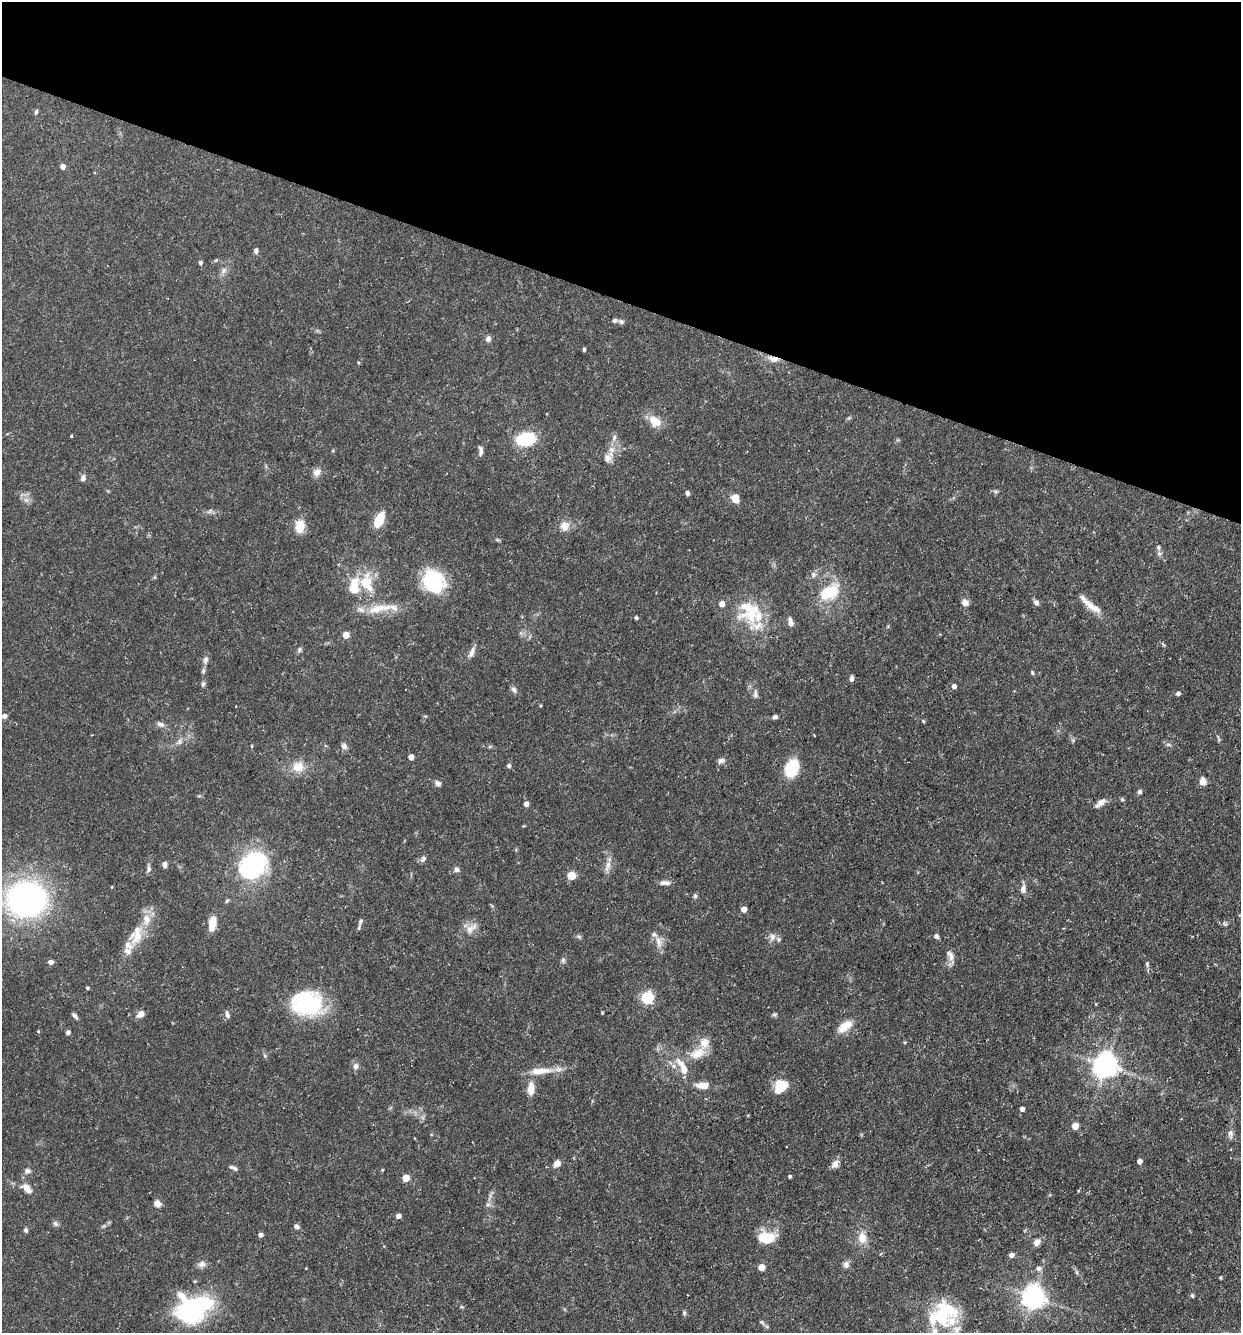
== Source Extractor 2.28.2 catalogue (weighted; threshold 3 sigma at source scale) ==
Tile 2 of 4 x 4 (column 2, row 1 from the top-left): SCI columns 1497-2735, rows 3995-5325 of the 5340 x 5325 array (HDU 1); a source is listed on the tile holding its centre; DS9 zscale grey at full resolution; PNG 1243 x 1335 px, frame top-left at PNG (2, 2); no overlay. Shown black and unused: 22% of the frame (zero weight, under 3 of 5 exposures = <1% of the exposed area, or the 3 px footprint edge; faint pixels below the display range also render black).
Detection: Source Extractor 2.28.2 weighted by HDU 2 'WHT'; one run over the whole footprint, this tile lists its part. Background 0.0954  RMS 0.0044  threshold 0.0199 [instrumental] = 3 sigma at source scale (4.5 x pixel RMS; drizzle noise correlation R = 1.50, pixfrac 1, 0.05/0.05 arcsec/px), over >= 5 px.
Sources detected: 176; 4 inside a brighter object's white glare — not listed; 20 inside a brighter listed object's ellipse — not listed separately; the other 152 listed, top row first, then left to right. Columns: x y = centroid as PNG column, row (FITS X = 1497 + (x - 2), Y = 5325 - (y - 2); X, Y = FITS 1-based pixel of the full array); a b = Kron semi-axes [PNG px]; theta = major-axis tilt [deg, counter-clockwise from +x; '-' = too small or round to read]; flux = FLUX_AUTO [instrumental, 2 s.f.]
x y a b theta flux
36 112 7 4 74 0.81
63 167 5 4 - 2.8
256 251 7 5 -88 1.2
216 260 6 3 19 0.57
200 262 5 4 - 0.93
224 271 9 7 55 1.8
621 322 7 6 - 1.2
488 339 8 7 - 1.6
584 349 4 3 - 0.78
773 359 16 7 -13 3.4
657 422 15 12 26 4.8
71 436 3 3 - 0.38
614 438 8 6 74 1.5
526 439 17 11 13 23
481 451 12 5 -88 1.8
607 458 11 10 - 2.9
316 472 11 9 59 2.7
83 478 8 7 - 1.5
995 491 7 4 -18 0.75
687 493 5 4 - 1.5
735 498 9 7 -65 5.3
26 500 8 5 -44 1.6
209 511 8 4 47 0.92
379 520 12 7 63 13
300 526 13 9 87 7.9
565 526 14 13 - 4.1
1159 554 7 6 - 1.2
813 575 8 4 -83 1
430 578 28 19 25 19
366 583 22 14 -66 14
829 593 21 14 26 17
965 603 8 7 - 2.6
1036 603 7 6 - 1.5
1092 607 31 8 -37 6.7
379 608 38 11 11 11
750 610 34 33 - 23
636 618 5 4 - 0.66
790 622 11 5 -76 2.4
346 635 5 4 - 7
299 650 7 5 69 1
472 652 15 6 70 2.4
205 660 12 7 76 2
1032 673 5 4 - 0.65
851 678 7 5 89 1.3
203 684 7 5 74 0.95
954 686 4 4 - 2
514 690 9 6 -50 1.5
1178 693 6 5 - 0.92
755 694 11 6 87 1.5
541 706 5 3 - 0.42
4 716 5 5 - 1.9
775 717 6 5 - 1.1
923 721 4 4 - 0.48
161 724 11 6 -25 1.8
1073 740 5 5 - 0.7
179 742 9 7 45 2
1168 745 8 4 -8 0.89
252 746 4 3 - 0.46
344 746 9 7 -58 1.6
411 757 4 4 - 4.3
721 761 10 6 27 1.5
509 766 5 4 - 1.2
298 767 16 14 2 6.7
792 768 15 10 66 23
1202 781 6 5 - 5.7
438 784 8 6 -45 1.6
1140 792 6 5 - 0.99
1122 799 5 4 - 0.61
1100 803 14 6 39 2.8
526 804 4 4 - 2.6
423 859 9 6 46 1.3
165 864 7 5 88 1.6
253 866 21 17 50 78
608 866 16 6 74 3.1
148 869 10 6 88 1.4
457 869 7 6 - 1.4
571 876 5 5 - 14
665 883 13 6 -3 2.2
112 887 4 3 - 0.31
1023 889 11 7 81 2.4
695 896 7 5 -88 0.89
26 899 26 22 2 170
744 909 4 4 - 4.1
360 921 6 5 - 0.86
212 923 14 7 82 7.2
1225 924 8 5 -41 0.94
469 929 13 11 60 4.2
137 936 28 17 39 11
936 936 6 6 - 1.2
579 937 7 4 -20 0.75
772 937 10 8 89 2.2
659 942 17 8 -73 3.5
951 956 16 8 -63 2.9
563 960 7 5 -70 0.94
51 962 5 4 - 2
1147 964 9 5 -83 1.1
87 988 4 3 - 0.67
647 998 6 5 - 61
307 1004 33 26 -3 41
1096 1004 4 3 - 0.37
602 1013 3 3 - 0.46
141 1014 8 6 40 3.1
227 1014 10 5 -75 1.3
774 1014 8 4 8 0.77
75 1016 9 4 -48 1.2
845 1026 18 9 38 7.1
38 1031 4 3 - 0.4
68 1032 4 4 - 1.9
905 1042 5 3 - 0.43
697 1053 23 13 21 7.9
1106 1065 8 7 - 490
356 1066 8 6 67 1.8
682 1067 30 10 -61 8.5
541 1071 34 8 4 7.9
703 1086 17 8 -5 4.3
781 1086 13 10 55 13
531 1089 16 8 86 5.5
1022 1109 4 4 - 2.2
1075 1126 5 4 - 8.3
1230 1133 11 7 -85 2.1
1140 1161 4 4 - 2.7
557 1164 8 6 50 3.5
835 1164 11 7 56 2.8
234 1168 11 4 -26 1.3
382 1170 4 3 - 0.44
27 1171 9 7 -10 1.6
790 1176 3 3 - 0.86
406 1178 5 5 - 9.6
27 1188 11 7 -38 4.7
1078 1191 5 3 - 0.43
157 1204 9 7 -54 2.6
488 1204 6 6 - 1.1
398 1216 5 5 - 2.2
55 1224 9 6 -50 1.1
296 1227 6 5 - 1.5
26 1230 6 5 - 0.96
260 1235 4 4 - 1.8
862 1238 14 10 -84 5.3
768 1239 20 19 - 10
1037 1242 9 7 44 2.8
1011 1255 5 4 - 2.4
202 1264 10 8 21 2.2
846 1265 9 7 -84 2
761 1267 5 4 - 7.6
1039 1268 7 7 - 1.9
1221 1278 5 3 - 0.44
1192 1296 5 4 - 0.74
1033 1297 7 7 - 390
196 1309 40 24 37 50
684 1313 6 5 - 0.79
941 1315 44 23 24 26
762 1322 9 4 -54 0.92
Overlapping masked pixels (flux is a lower limit): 1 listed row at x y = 773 359